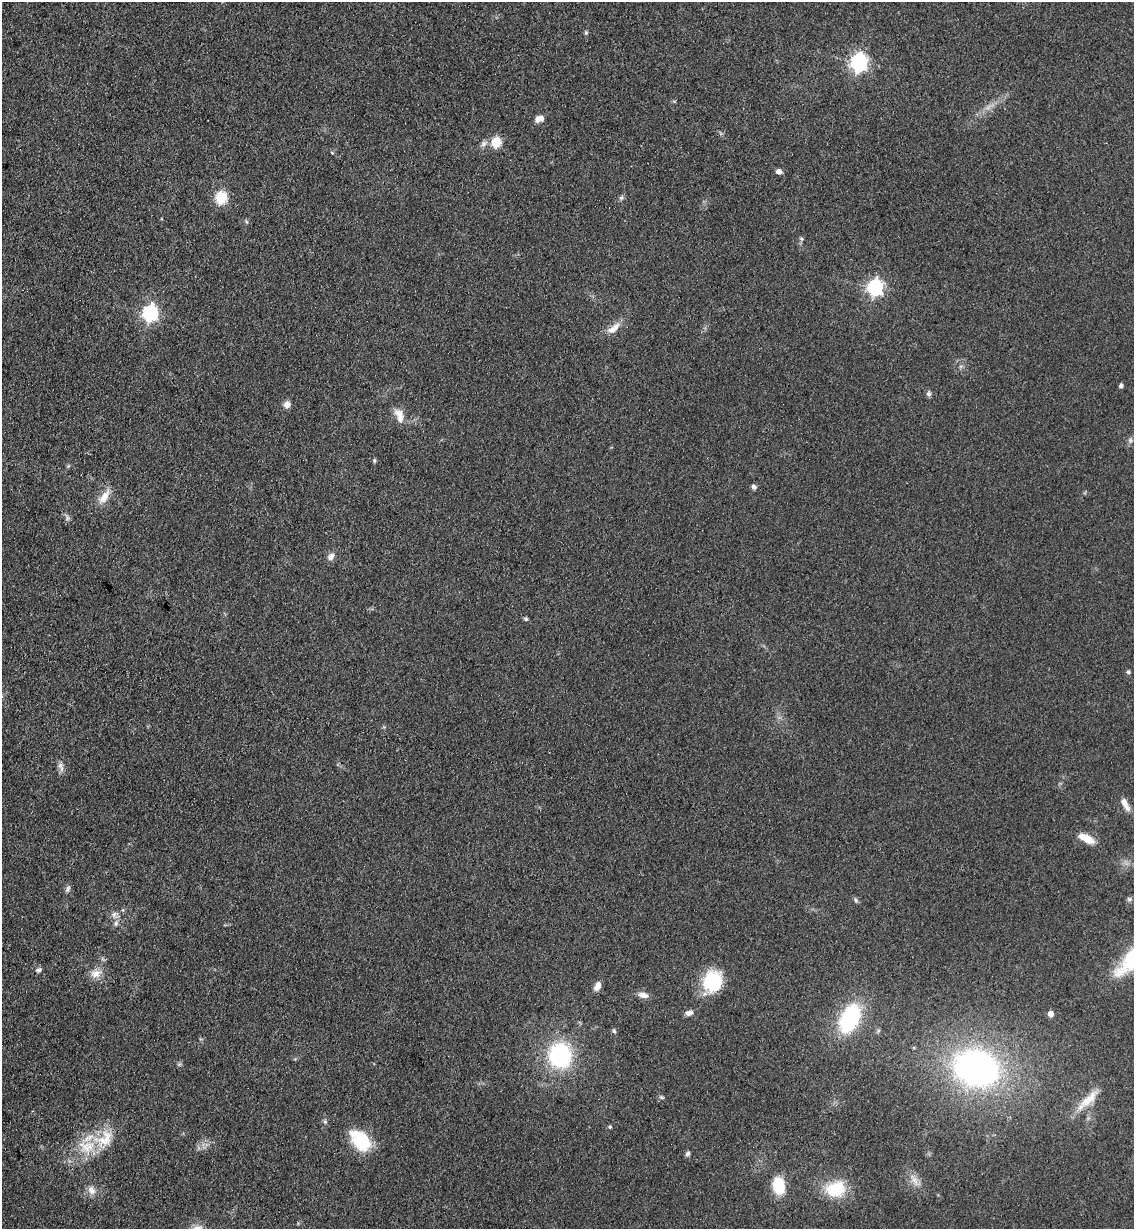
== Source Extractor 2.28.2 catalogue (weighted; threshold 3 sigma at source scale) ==
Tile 11 of 4 x 4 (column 3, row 3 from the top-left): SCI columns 2560-3691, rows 1242-2468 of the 5000 x 4935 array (HDU 1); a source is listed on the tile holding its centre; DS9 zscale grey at full resolution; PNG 1136 x 1231 px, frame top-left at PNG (2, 2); no overlay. Shown black and unused: <1% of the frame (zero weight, under 3 of 4 exposures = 5% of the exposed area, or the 3 px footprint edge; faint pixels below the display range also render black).
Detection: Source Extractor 2.28.2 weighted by HDU 2 'WHT'; one run over the whole footprint, this tile lists its part. Background 0.112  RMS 0.0077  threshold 0.0347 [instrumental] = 3 sigma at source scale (4.5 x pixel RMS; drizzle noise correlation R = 1.50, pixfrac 1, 0.05/0.05 arcsec/px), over >= 5 px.
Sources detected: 56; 1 inside a brighter listed object's ellipse — not listed separately; the other 55 listed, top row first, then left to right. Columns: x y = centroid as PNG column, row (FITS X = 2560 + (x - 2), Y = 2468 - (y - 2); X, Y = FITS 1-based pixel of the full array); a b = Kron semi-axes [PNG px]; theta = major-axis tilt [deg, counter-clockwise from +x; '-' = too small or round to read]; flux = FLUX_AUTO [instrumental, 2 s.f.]
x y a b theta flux
586 33 6 4 -76 1.4
859 62 7 7 - 280
539 119 11 8 23 4.6
496 142 6 5 - 49
332 153 5 3 - 0.8
779 171 7 6 - 2.9
221 198 6 6 - 70
621 198 7 6 - 1.6
801 239 6 4 -45 1.1
875 287 7 6 - 210
150 313 7 6 - 200
613 328 22 9 38 8.2
1121 385 5 4 - 1.7
929 394 7 6 - 2.1
287 405 9 8 - 4.1
399 415 20 10 -71 8.4
1130 440 8 5 84 2.1
374 461 5 5 - 1.4
68 466 6 4 71 0.94
754 487 7 6 - 2.1
104 497 20 9 54 9.5
67 518 7 5 61 1.8
331 556 11 8 46 4
526 619 6 5 - 1.3
1128 672 5 5 - 1.6
61 766 14 6 -71 3.8
1125 804 18 7 -63 5.8
1086 838 19 8 -27 12
68 888 10 5 70 2.1
1129 899 7 6 - 1.5
856 900 7 5 -62 1.4
114 914 9 8 - 3.3
116 923 8 7 - 2.5
38 970 8 6 25 2
96 974 14 10 7 7
712 982 25 20 69 35
597 986 10 6 63 5.4
643 995 13 7 -14 4.8
689 1013 9 6 15 3.3
1050 1014 5 4 - 5.5
850 1018 24 15 64 85
614 1031 6 5 - 1.3
560 1055 24 22 -81 79
976 1068 44 34 -16 240
662 1097 6 4 -20 1.2
1089 1099 35 11 43 16
325 1122 6 5 - 1.4
610 1127 5 4 - 1.1
104 1139 32 22 27 28
360 1140 27 16 -47 34
688 1153 7 5 57 1.7
914 1180 17 6 -56 5.5
779 1186 15 11 -80 28
835 1189 25 18 13 29
91 1190 13 9 -60 5.6